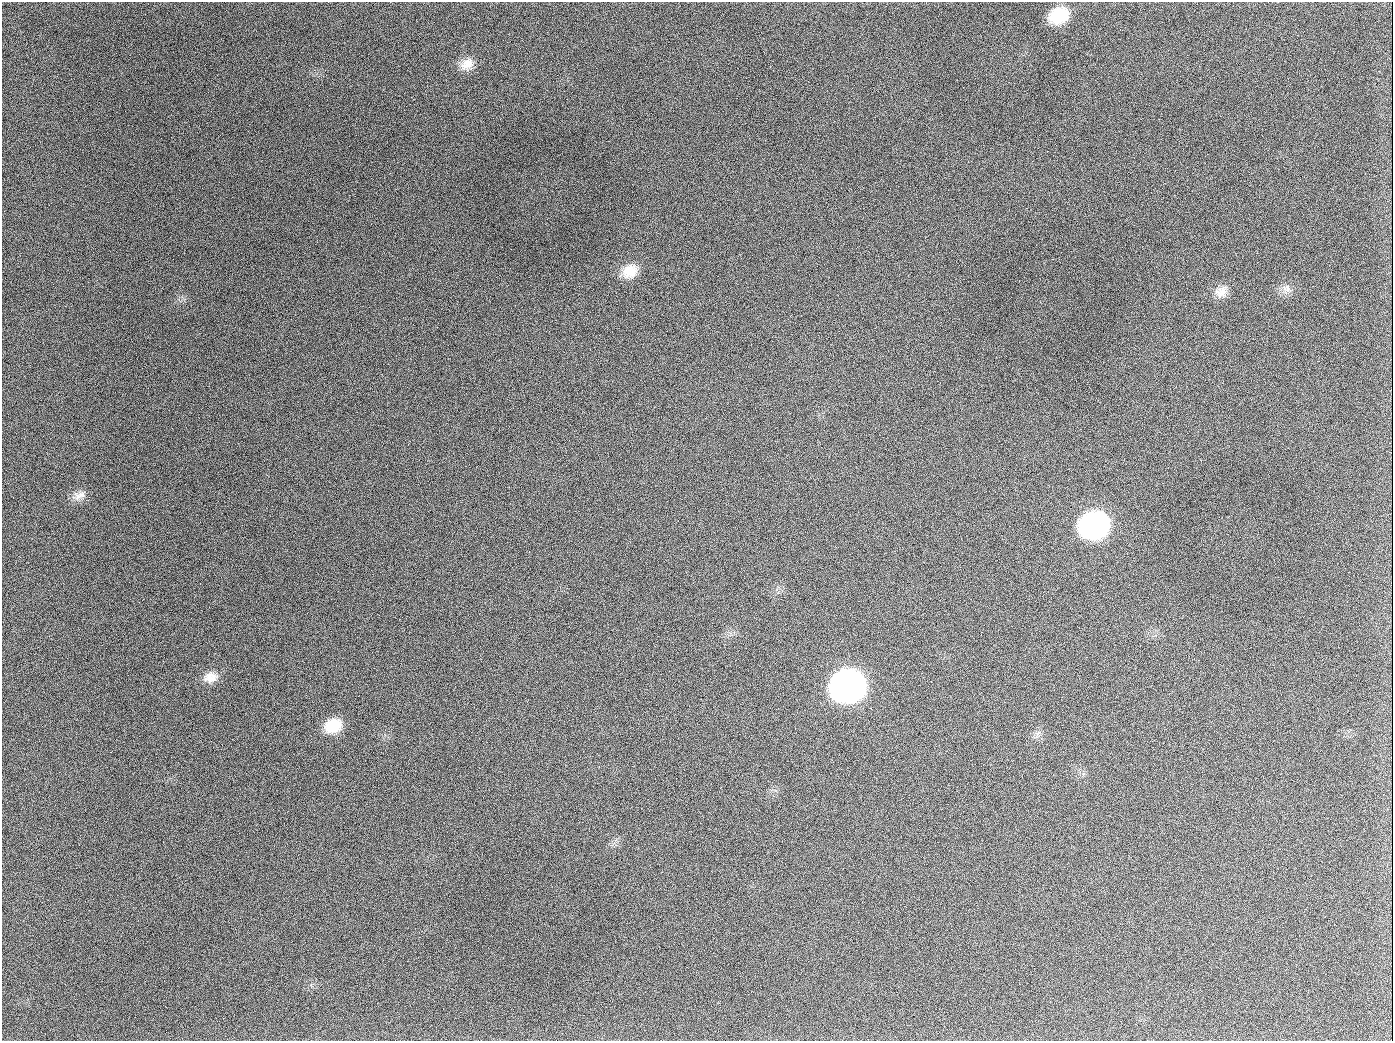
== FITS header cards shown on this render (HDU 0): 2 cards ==
NAXIS1  =                 1391
NAXIS2  =                 1039

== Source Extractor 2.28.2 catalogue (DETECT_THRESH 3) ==
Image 1391 x 1039 px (HDU 0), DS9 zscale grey, 1 PNG px = 1 image px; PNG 1395 x 1043 px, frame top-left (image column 1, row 1039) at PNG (2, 2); no overlay
Background 1880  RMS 79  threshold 237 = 3 sigma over >= 5 px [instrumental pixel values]
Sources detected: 15; all 15 listed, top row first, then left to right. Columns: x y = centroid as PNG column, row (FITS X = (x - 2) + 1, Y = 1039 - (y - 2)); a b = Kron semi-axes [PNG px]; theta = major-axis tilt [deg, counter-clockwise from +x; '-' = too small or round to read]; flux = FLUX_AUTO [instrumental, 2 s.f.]
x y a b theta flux
1059 15 19 14 21 2.1e+05
467 64 20 14 36 7.1e+04
189 126 3 2 - 5.6e+03
630 271 20 15 29 9.9e+04
1286 288 12 10 -24 3.6e+04
1221 292 17 13 23 5.8e+04
654 407 3 2 - 4.0e+03
79 495 18 11 16 4.8e+04
1094 525 20 17 21 1.8e+06
981 634 3 2 - 1.3e+04
210 677 18 14 13 6.6e+04
848 686 21 18 23 4.2e+06
333 726 19 15 16 1.4e+05
1038 733 9 3 45 1.3e+04
944 1026 3 2 - 3.9e+03